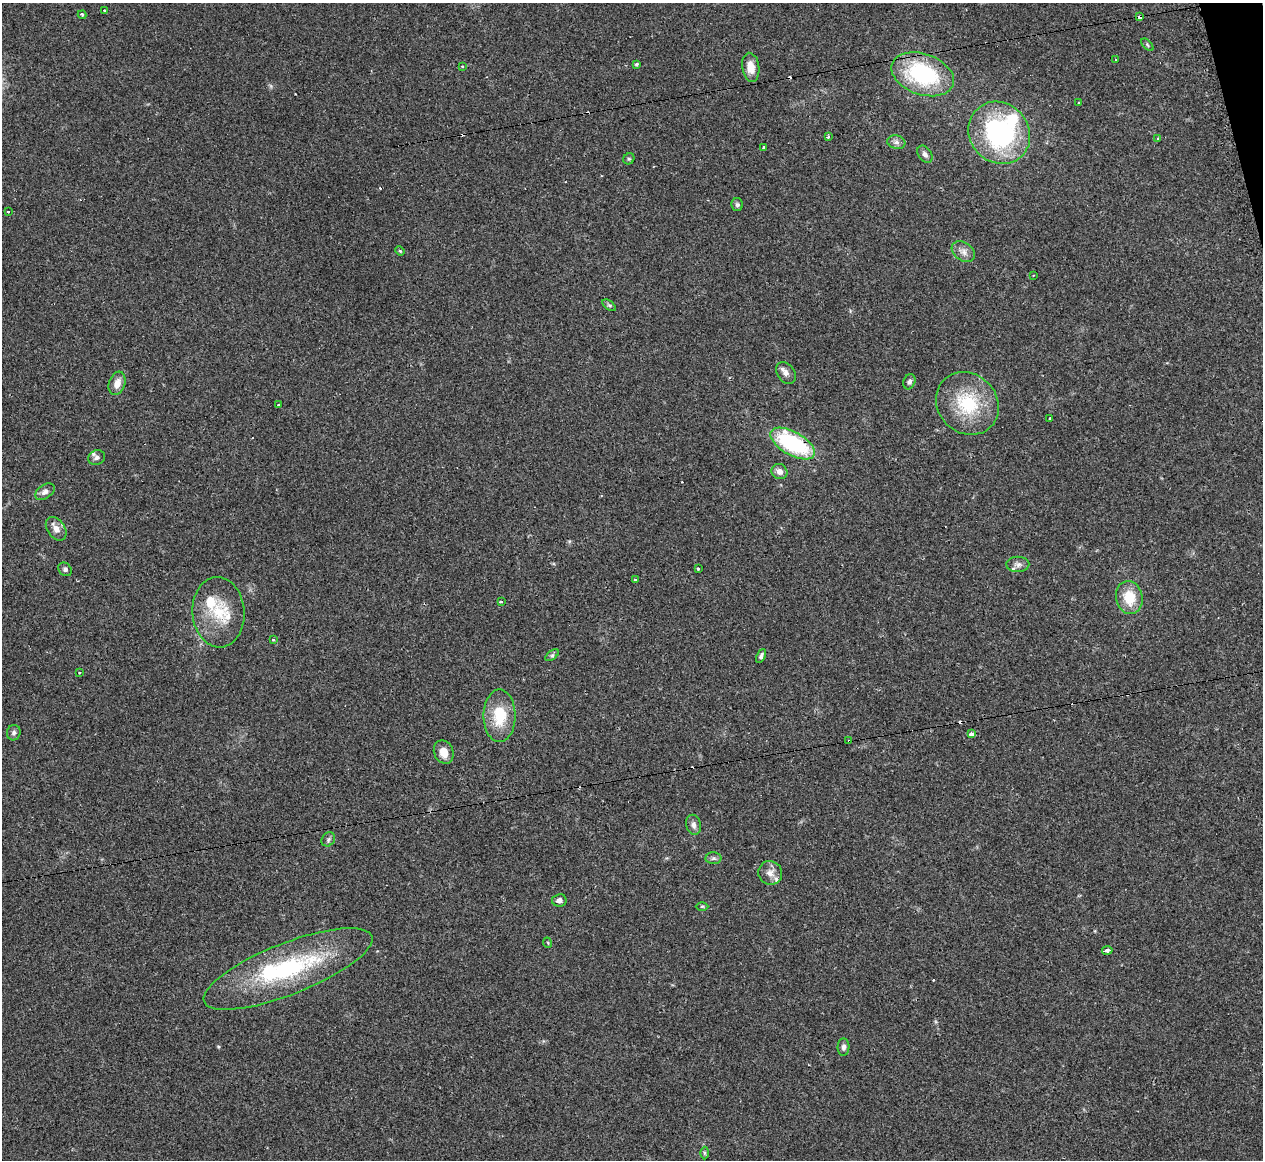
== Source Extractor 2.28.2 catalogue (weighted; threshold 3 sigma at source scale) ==
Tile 10 of 4 x 4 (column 2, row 3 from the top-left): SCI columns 1291-2551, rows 1418-2575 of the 5073 x 5080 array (HDU 1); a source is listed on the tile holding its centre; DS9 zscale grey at full resolution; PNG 1265 x 1162 px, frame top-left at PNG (2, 3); each listed source drawn as its Kron ellipse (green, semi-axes under 4 px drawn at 4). Shown black and unused: <1% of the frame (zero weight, under 2 of 3 exposures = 2% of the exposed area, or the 3 px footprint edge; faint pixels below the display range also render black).
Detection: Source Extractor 2.28.2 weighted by HDU 2 'WHT'; one run over the whole footprint, this tile lists its part. Background 0.059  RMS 0.0071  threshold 0.0318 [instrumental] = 3 sigma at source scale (4.5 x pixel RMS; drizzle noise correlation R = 1.50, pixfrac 1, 0.05/0.05 arcsec/px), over >= 5 px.
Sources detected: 77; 10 cosmic-ray / hot-pixel residue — neither listed nor drawn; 6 inside a brighter listed object's ellipse — not listed separately; the other 61 listed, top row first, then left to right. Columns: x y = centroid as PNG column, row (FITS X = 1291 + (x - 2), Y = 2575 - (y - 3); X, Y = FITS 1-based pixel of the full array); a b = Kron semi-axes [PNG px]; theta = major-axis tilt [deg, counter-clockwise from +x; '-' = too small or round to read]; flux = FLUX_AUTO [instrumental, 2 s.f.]
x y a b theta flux
105 10 3 3 - 0.76
82 15 4 3 - 1.4
1140 17 4 3 - 11
1147 45 8 3 -46 0.81
1116 60 2 2 - 0.68
637 64 3 3 - 1.2
462 66 3 2 - 1.5
751 67 14 8 -82 7.6
923 74 32 20 -19 72
1079 103 3 3 - 0.93
999 133 32 29 -47 110
828 137 3 3 - 3.4
1158 139 3 3 - 0.86
896 142 9 6 -14 2.5
764 148 3 3 - 4.8
925 154 9 6 -54 2.6
629 159 6 5 - 1.1
737 205 6 5 - 1.3
8 212 3 3 - 1.7
400 251 5 3 - 0.76
963 252 13 9 -35 4.6
1033 275 3 2 - 0.53
609 305 8 4 -36 1.3
786 373 12 8 -54 3.8
909 382 8 5 69 2
117 383 12 8 71 6.2
967 403 33 29 -44 41
279 405 3 3 - 2.1
1050 419 3 3 - 2
793 444 24 11 -30 72
97 458 8 7 - 2.8
779 471 8 7 - 4
45 492 11 7 35 3.2
56 529 13 8 -55 5.2
1018 564 11 7 1 3.2
698 568 3 3 - 1.6
65 569 7 6 - 2
635 579 3 3 - 2.4
1129 597 17 13 -76 17
501 602 3 3 - 17
218 612 35 26 -85 28
273 640 3 3 - 2.6
552 655 8 4 37 1.4
761 656 7 4 64 1.8
79 672 3 3 - 1.2
500 716 26 16 90 24
14 733 8 7 - 2.1
971 734 4 3 - 3.8
849 741 3 3 - 1.3
444 752 12 9 -68 8.7
693 825 10 7 -76 3.1
328 839 8 6 49 1.6
713 858 8 6 1 1.7
770 873 12 11 - 5.6
559 900 7 6 - 2.7
702 906 6 4 0 0.83
548 943 5 3 - 0.55
1107 950 5 3 - 6.2
288 969 90 26 22 88
844 1047 9 6 87 2.3
704 1153 6 4 -89 1.1
Overlapping masked pixels (flux is a lower limit): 2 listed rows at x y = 1140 17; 849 741